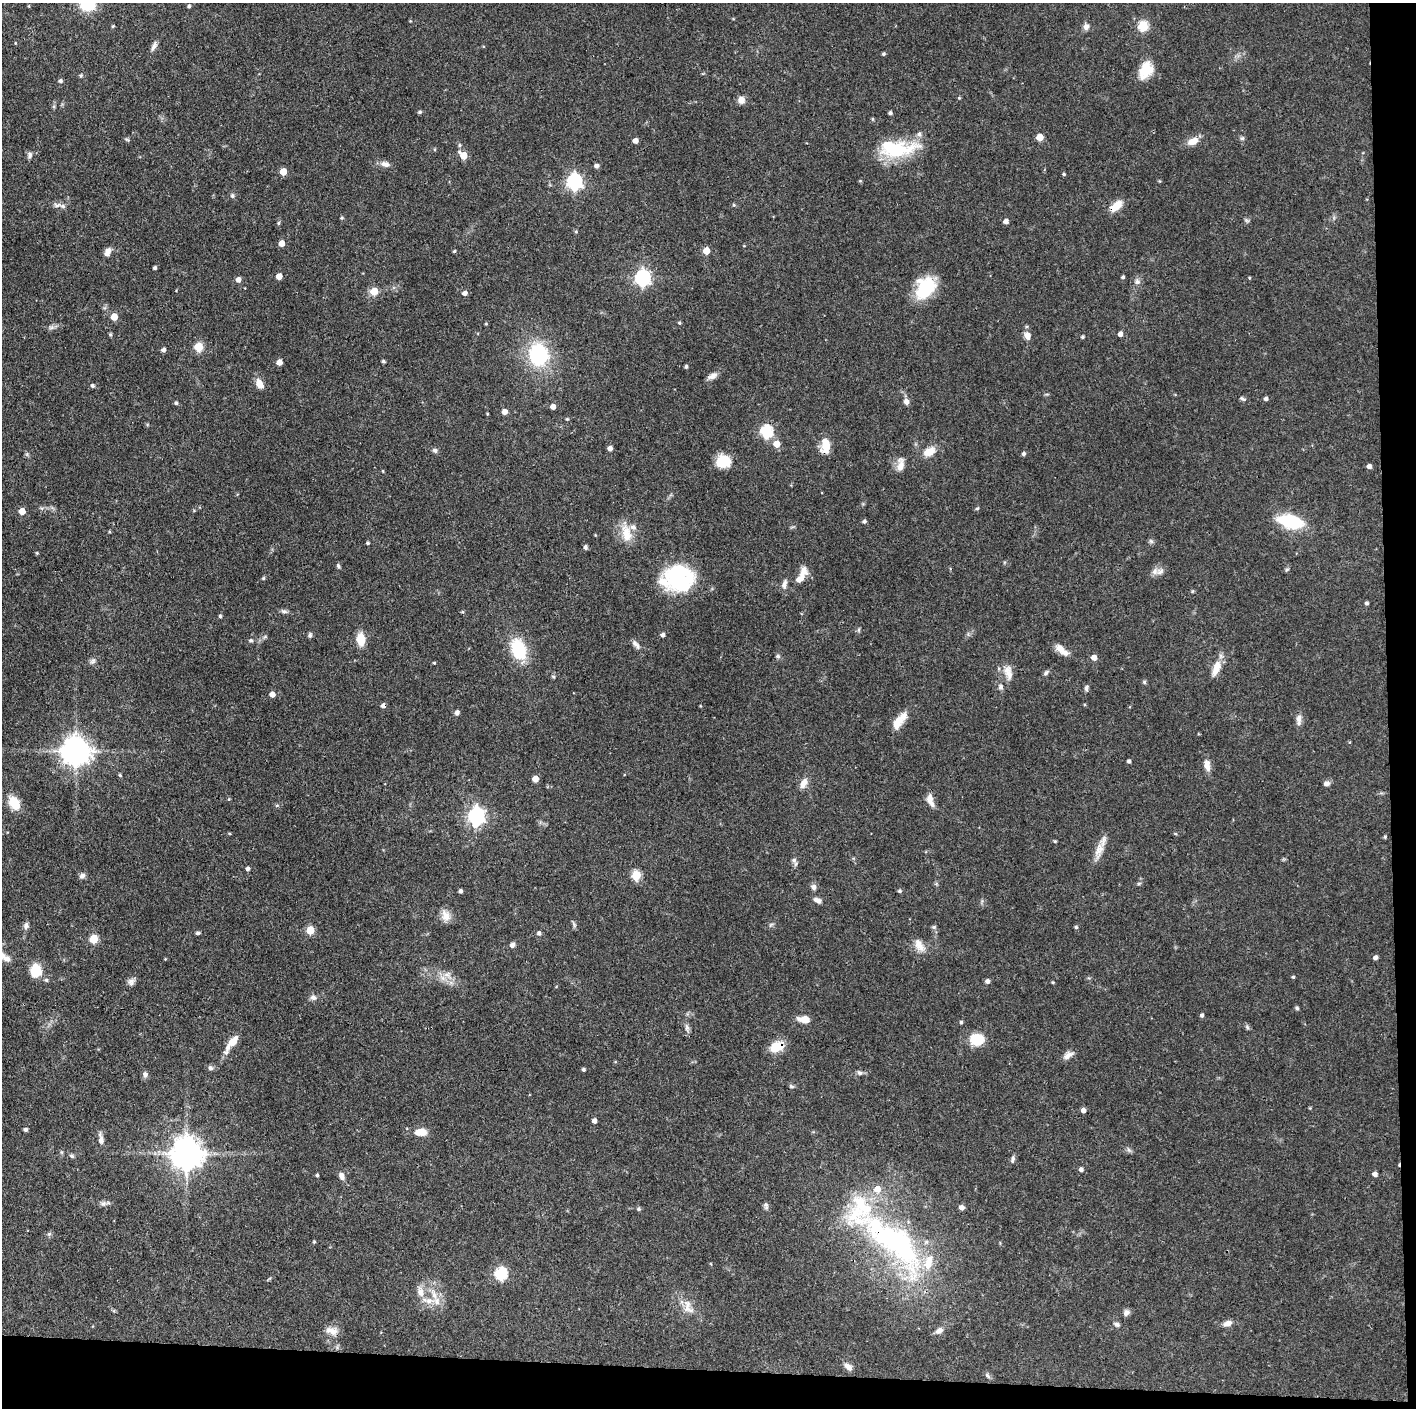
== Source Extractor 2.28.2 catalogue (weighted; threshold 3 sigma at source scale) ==
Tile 9 of 3 x 3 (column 3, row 3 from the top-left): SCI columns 2830-4243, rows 1-1406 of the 4244 x 4221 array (HDU 1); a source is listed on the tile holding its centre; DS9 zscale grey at full resolution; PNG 1418 x 1410 px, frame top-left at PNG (2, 3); no overlay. Shown black and unused: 5% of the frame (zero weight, under 3 of 4 exposures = <1% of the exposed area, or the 3 px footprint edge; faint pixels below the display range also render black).
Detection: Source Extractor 2.28.2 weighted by HDU 2 'WHT'; one run over the whole footprint, this tile lists its part. Background 0.0774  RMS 0.0036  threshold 0.0162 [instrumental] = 3 sigma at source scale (4.5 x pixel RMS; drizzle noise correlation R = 1.50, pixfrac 1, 0.05/0.05 arcsec/px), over >= 5 px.
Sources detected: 239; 1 inside a brighter object's white glare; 1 cosmic-ray / hot-pixel residue — not listed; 9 inside a brighter listed object's ellipse — not listed separately; the other 228 listed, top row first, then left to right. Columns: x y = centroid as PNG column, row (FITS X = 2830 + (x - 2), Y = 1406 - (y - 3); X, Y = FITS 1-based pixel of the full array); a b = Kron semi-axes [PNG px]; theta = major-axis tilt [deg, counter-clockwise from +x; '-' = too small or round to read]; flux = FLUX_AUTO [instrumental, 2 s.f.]
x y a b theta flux
29 6 5 3 - 0.3
189 6 4 3 - 0.68
113 26 4 4 - 0.36
1143 26 5 5 - 25
1086 27 9 8 - 1.5
15 43 4 2 - 0.27
154 46 14 5 68 1.5
883 54 4 4 - 0.63
1146 70 21 14 64 7.9
81 75 5 5 - 0.56
60 81 5 4 - 0.86
959 98 4 4 - 0.39
741 100 9 8 - 2.1
420 112 5 4 - 0.51
890 113 4 3 - 0.83
872 119 5 3 - 0.41
1040 137 5 5 - 6.5
1242 138 6 6 - 0.66
127 139 7 3 -9 0.5
635 141 4 4 - 2.2
1193 141 14 9 20 3.8
459 145 6 5 - 0.65
435 149 5 3 - 0.36
896 149 45 18 0 24
30 155 8 6 87 1.1
463 155 6 5 - 7.5
385 164 12 7 -13 2
596 166 5 5 - 1.2
283 172 5 5 - 6.3
1064 174 4 3 - 0.47
574 181 7 6 - 97
1160 181 5 3 - 0.31
232 196 6 6 - 0.76
57 205 11 6 4 1.6
734 205 5 4 - 0.49
1116 206 14 8 42 5.3
342 218 5 4 - 0.44
1006 221 5 4 - 1.9
1247 221 7 4 -19 0.55
278 223 5 4 - 0.45
576 232 5 4 - 0.46
282 243 5 4 - 3.2
454 251 4 3 - 0.54
706 251 5 4 - 6.7
108 252 9 6 69 2.2
155 268 3 3 - 0.76
279 276 5 4 - 3.8
1123 277 4 4 - 0.69
642 278 7 6 - 98
1249 278 4 3 - 0.34
238 279 5 5 - 2
1137 281 8 8 - 1.4
925 288 25 19 57 16
374 291 5 5 - 9.2
465 293 5 4 - 1.8
114 317 5 5 - 5.7
679 323 5 4 - 0.47
51 327 7 4 1 0.84
1120 334 5 4 - 1.7
1027 336 7 6 - 2.7
1082 337 4 3 - 0.55
198 347 5 5 - 15
163 350 4 4 - 1.2
538 354 17 14 -80 33
383 361 4 3 - 0.64
279 362 5 4 - 3
686 366 3 3 - 0.7
712 376 14 6 26 1.8
259 384 13 8 -61 3
92 385 5 5 - 0.68
1242 398 9 5 -24 0.76
1266 399 4 4 - 0.95
906 401 8 7 - 1.5
176 403 4 4 - 0.67
553 407 4 4 - 2.3
505 412 5 5 - 2.3
487 414 4 3 - 0.29
567 419 4 4 - 0.42
766 431 6 6 - 41
776 444 5 5 - 5.2
826 446 16 11 61 4.8
610 448 4 4 - 1.8
435 450 7 6 - 0.85
929 452 13 9 29 4.9
1023 454 4 4 - 0.89
723 461 13 11 13 11
900 465 17 9 84 3.2
1369 466 4 4 - 1.6
383 471 4 3 - 0.29
977 508 5 4 - 0.44
22 511 5 4 - 4.1
864 521 5 4 - 0.77
1291 521 23 12 -15 21
626 533 26 13 -76 6.5
1151 541 7 5 -44 0.69
368 543 4 3 - 0.56
585 547 5 4 - 0.87
37 553 4 4 - 0.38
338 566 6 5 - 0.62
803 571 14 10 90 3
1160 571 12 9 29 2.2
263 578 5 3 - 0.41
679 580 38 24 -7 31
784 584 12 6 73 1.6
1192 591 5 4 - 0.4
1367 603 4 3 - 0.81
284 611 10 5 -17 0.98
462 612 4 4 - 0.38
220 616 4 4 - 0.65
858 630 6 4 71 0.52
310 635 7 5 81 0.71
663 635 4 4 - 1.2
265 637 6 4 19 0.51
361 639 11 8 -84 7.4
251 640 6 5 - 0.65
636 645 15 6 -45 1.6
518 649 28 18 -69 14
1061 650 18 7 -40 3.5
778 656 6 5 - 0.66
1094 657 5 5 - 2.7
93 661 10 6 53 1.1
434 663 4 3 - 0.34
1216 669 20 9 70 4.7
1008 672 22 11 -77 3.7
1046 673 9 5 39 0.83
553 677 5 3 - 0.43
1144 682 5 4 - 0.57
1000 687 7 6 - 1.1
1086 688 7 5 75 0.95
272 694 5 5 - 2.7
383 706 5 4 - 1.4
457 713 5 4 - 1.5
1299 719 14 7 89 2.1
899 721 25 9 53 5.2
76 751 9 9 - 530
1129 761 4 3 - 0.87
1207 765 15 7 -77 2.7
120 775 5 4 - 0.43
535 779 5 4 - 4
804 783 14 8 61 2.8
1326 783 7 6 - 1.4
229 799 5 3 - 0.35
930 800 16 7 -71 3
14 803 15 10 -58 7.1
476 816 7 6 - 120
1385 837 5 4 - 0.43
1055 841 4 4 - 0.36
1099 851 24 10 75 4.3
794 860 7 7 - 1.1
248 869 4 4 - 1.1
636 875 5 5 - 16
82 876 8 7 - 1.2
1139 883 6 4 19 0.48
813 887 8 7 - 1.3
460 891 4 3 - 0.88
900 891 4 4 - 0.72
818 900 10 5 -25 1.8
446 915 15 11 -70 3.1
26 925 8 6 75 1.4
574 925 9 5 -64 0.75
771 925 7 4 44 0.63
934 927 6 5 - 0.61
1076 927 5 4 - 0.57
310 930 5 5 - 9.8
198 933 6 4 9 0.63
539 933 5 5 - 0.97
94 939 5 5 - 13
512 945 7 6 - 1.1
919 945 19 10 -56 3.8
1375 957 4 4 - 1.3
7 959 9 7 -16 1.7
165 959 4 3 - 0.27
36 970 10 8 -89 12
447 975 13 10 -21 3.1
1293 977 3 3 - 0.47
46 980 5 4 - 0.65
987 981 5 5 - 1.2
131 982 10 8 52 1.4
1053 982 4 4 - 0.34
313 998 9 7 -16 1.3
1297 1008 5 4 - 0.58
1202 1015 4 4 - 0.78
804 1020 14 7 -8 3.6
961 1022 4 4 - 0.52
687 1027 12 6 -81 1.3
1247 1027 7 4 -46 0.64
977 1039 16 13 2 8.3
233 1041 13 8 52 4.7
777 1047 16 10 21 7.1
1068 1055 14 7 32 2.1
210 1068 7 6 - 0.98
583 1069 4 3 - 0.7
859 1073 8 6 -34 0.87
145 1074 7 6 - 1.3
791 1086 8 4 -27 0.64
1083 1110 5 5 - 1.6
594 1121 4 4 - 1.7
26 1130 4 4 - 0.86
420 1132 13 7 3 5.2
101 1140 12 6 -85 1.9
1129 1150 7 4 -70 0.66
61 1152 6 4 -71 0.43
187 1154 10 9 - 690
72 1156 7 5 -18 0.7
1013 1159 10 5 76 0.92
1081 1169 5 5 - 1.1
1375 1174 4 4 - 1.5
317 1175 4 3 - 0.53
342 1176 10 7 -69 1.7
103 1203 10 5 14 1.1
766 1207 7 7 - 0.9
961 1207 5 5 - 1.6
638 1209 6 5 - 0.54
49 1234 5 5 - 0.6
314 1242 4 3 - 0.44
895 1243 105 42 -44 86
501 1274 6 6 - 39
420 1292 16 9 -80 3.2
434 1295 14 7 -65 3.5
429 1301 13 9 5 3.4
687 1308 27 8 82 3.6
1126 1313 8 7 - 1.4
1227 1323 10 7 21 2.1
1116 1324 8 6 -23 0.94
332 1331 16 9 -14 3
939 1331 9 7 32 2.1
848 1367 12 7 -42 2
987 1375 9 5 -46 0.88
Overlapping masked pixels (flux is a lower limit): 5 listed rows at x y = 1116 206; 826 446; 383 706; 777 1047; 895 1243
Isophote crosses this tile's border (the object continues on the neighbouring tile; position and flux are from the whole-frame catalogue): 1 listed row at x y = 7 959